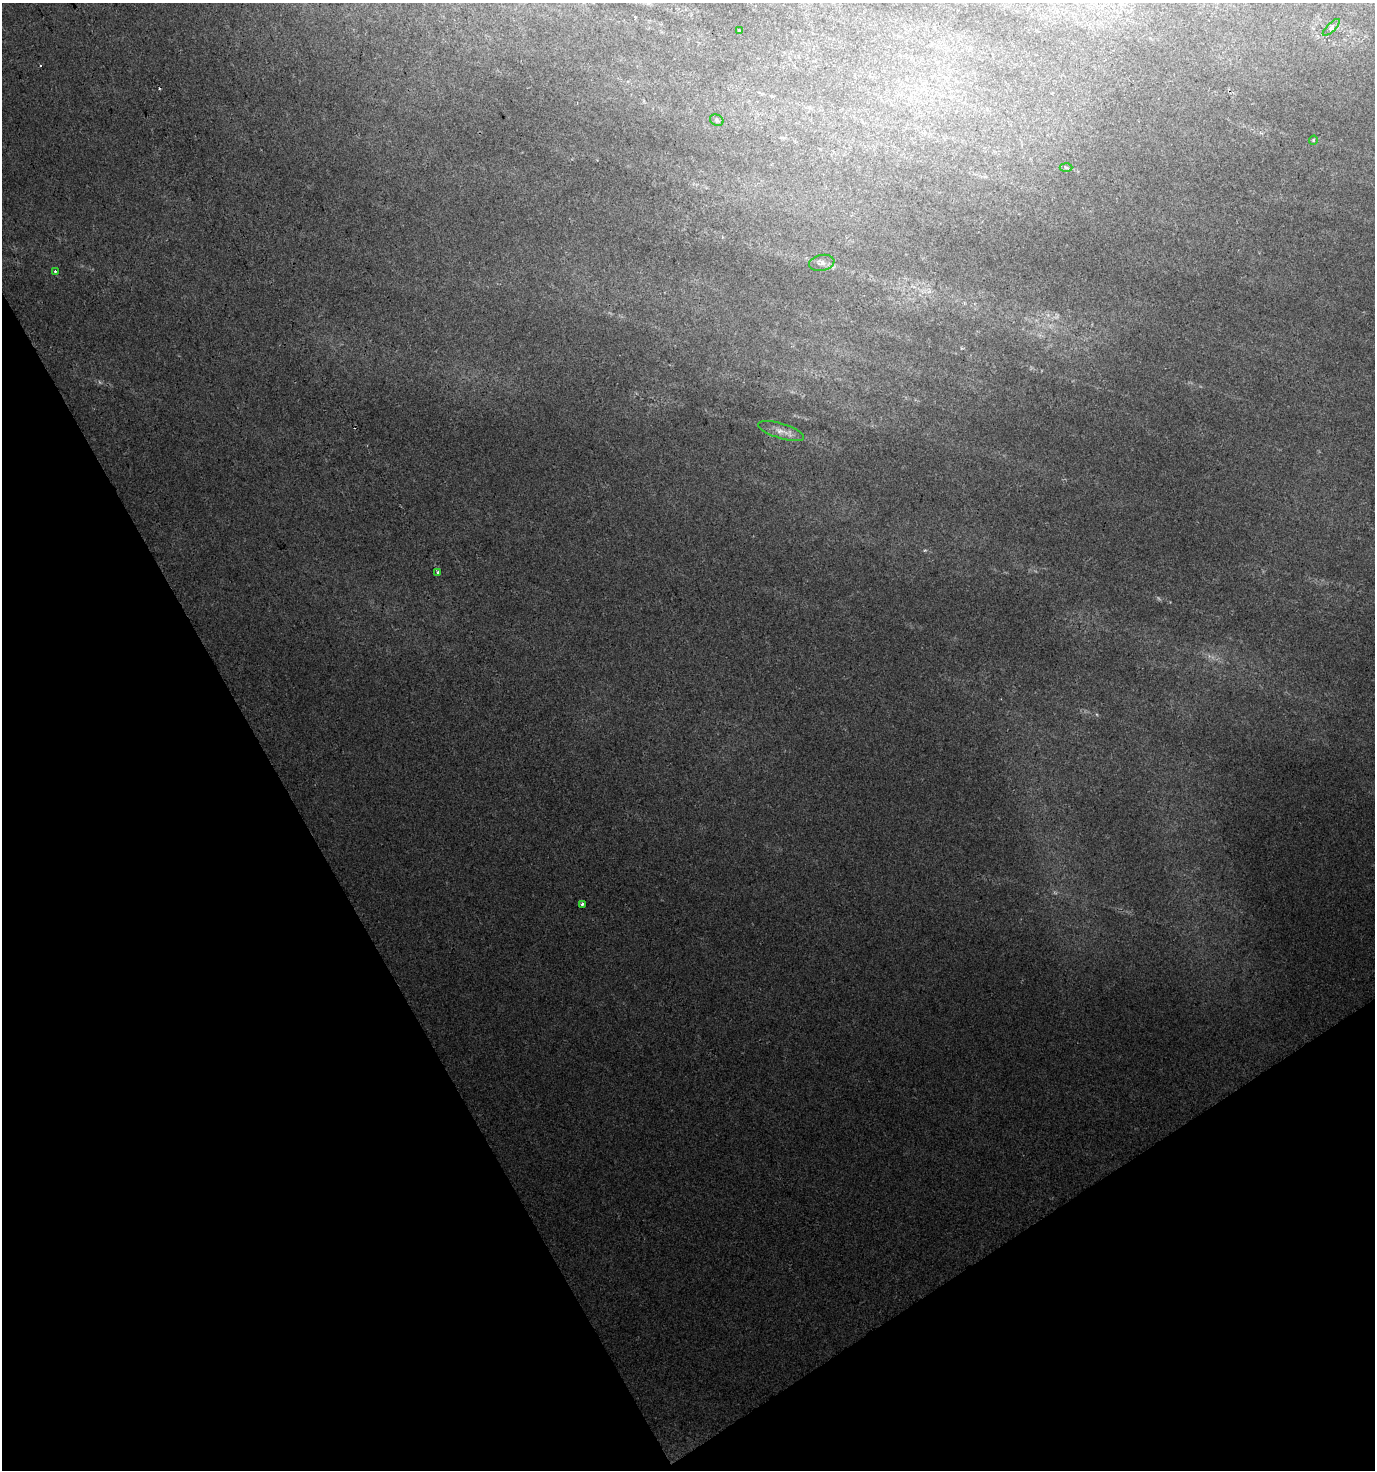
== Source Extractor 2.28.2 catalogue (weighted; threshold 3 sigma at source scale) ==
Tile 14 of 4 x 4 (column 2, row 4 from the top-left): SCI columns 1549-2921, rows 1-1468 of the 5782 x 5875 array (HDU 1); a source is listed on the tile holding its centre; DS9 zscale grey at full resolution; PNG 1377 x 1472 px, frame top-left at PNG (2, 3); each listed source drawn as its Kron ellipse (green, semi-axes under 4 px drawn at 4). Shown black and unused: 28% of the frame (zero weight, under 2 of 3 exposures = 2% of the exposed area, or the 3 px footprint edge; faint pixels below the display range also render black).
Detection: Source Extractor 2.28.2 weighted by HDU 2 'WHT'; one run over the whole footprint, this tile lists its part. Background 0.0435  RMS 0.0062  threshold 0.0279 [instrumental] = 3 sigma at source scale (4.5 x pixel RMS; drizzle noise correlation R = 1.50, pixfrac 1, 0.0396/0.0396 arcsec/px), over >= 5 px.
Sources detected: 15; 3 too faint to see at this stretch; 2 cosmic-ray / hot-pixel residue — neither listed nor drawn; the other 10 listed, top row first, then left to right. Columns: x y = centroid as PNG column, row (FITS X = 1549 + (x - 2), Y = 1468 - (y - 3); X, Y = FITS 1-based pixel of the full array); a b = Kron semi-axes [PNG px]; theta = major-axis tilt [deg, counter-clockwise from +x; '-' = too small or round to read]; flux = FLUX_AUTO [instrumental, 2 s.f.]
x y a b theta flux
1331 27 11 3 45 1.2
739 31 4 3 - 1.3
717 120 7 5 -25 1.2
1313 140 4 4 - 0.79
1066 167 6 4 -2 0.9
822 263 13 8 11 3.3
55 271 3 3 - 1.6
781 431 24 7 -17 5.7
438 572 3 3 - 2.2
582 904 4 3 - 1.4